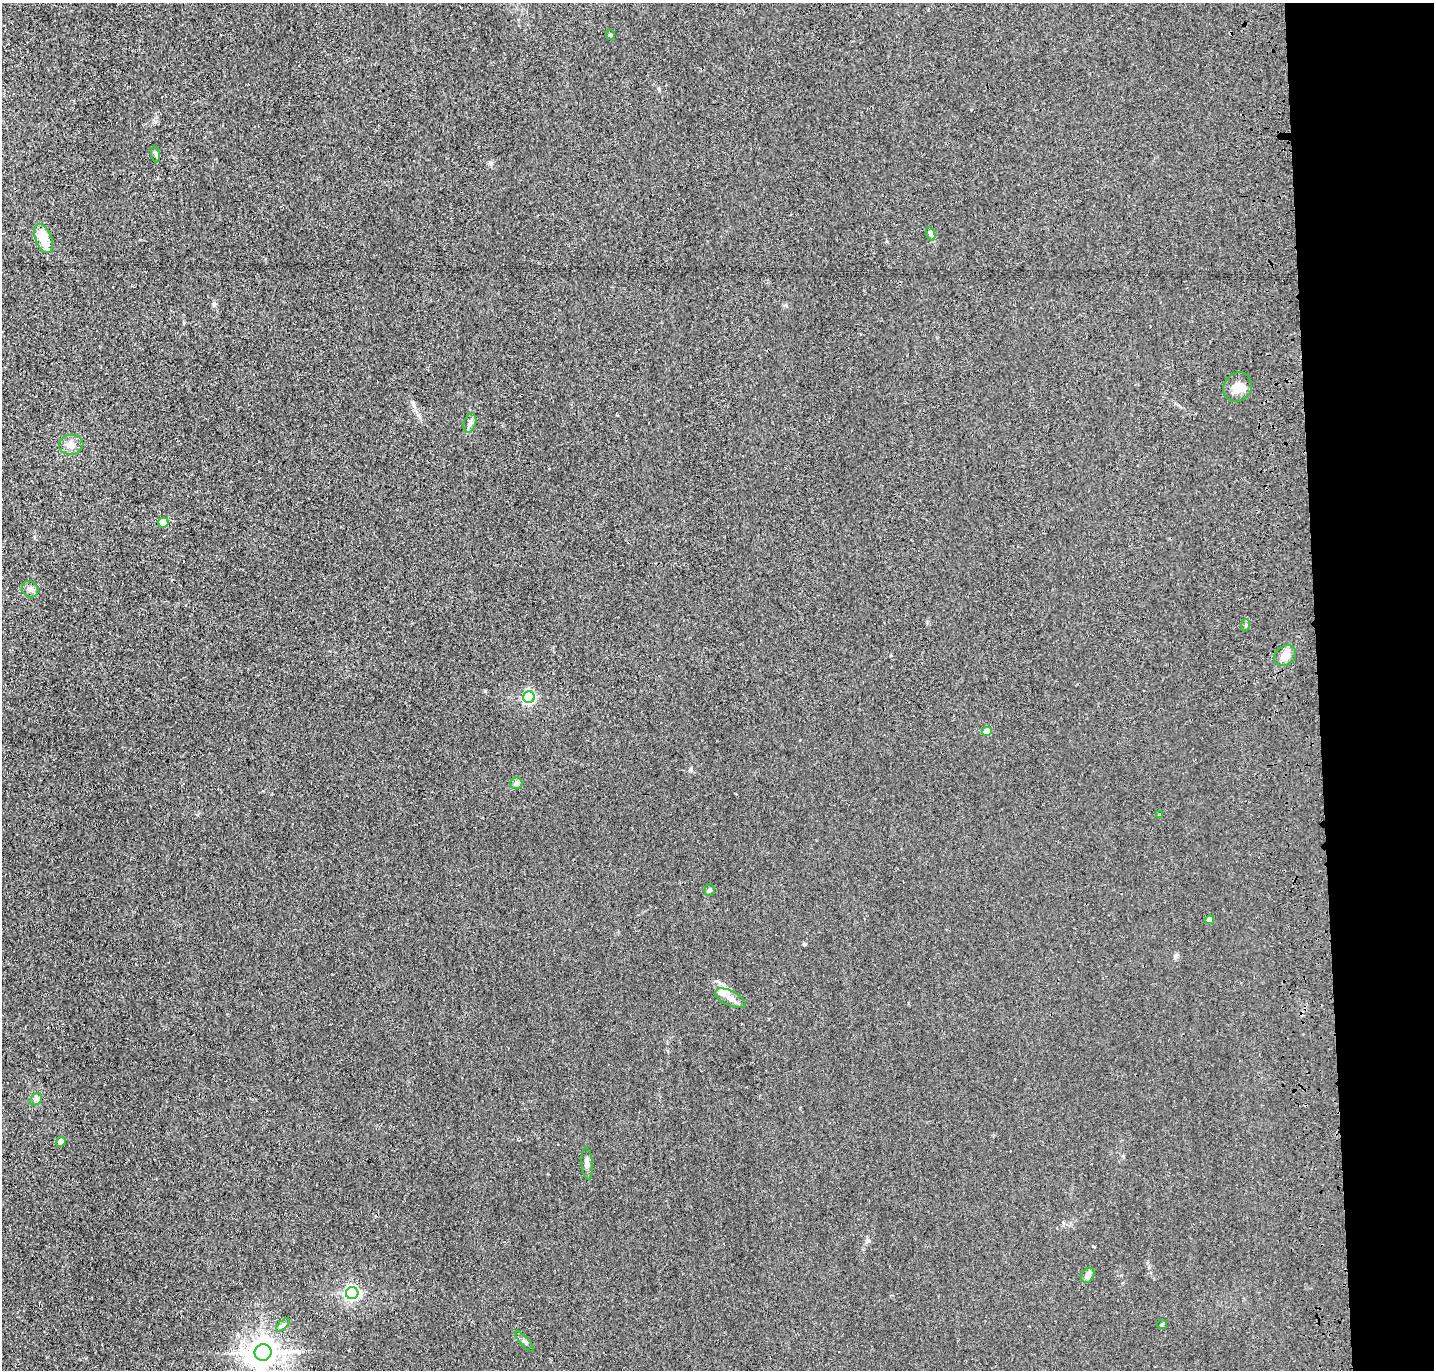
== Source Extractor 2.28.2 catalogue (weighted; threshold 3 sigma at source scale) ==
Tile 6 of 3 x 3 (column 3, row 2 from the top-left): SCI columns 2981-4412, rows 1487-2854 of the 4528 x 4340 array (HDU 1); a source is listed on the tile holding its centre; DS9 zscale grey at full resolution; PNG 1436 x 1372 px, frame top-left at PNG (2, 3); each listed source drawn as its Kron ellipse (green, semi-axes under 4 px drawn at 4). Shown black and unused: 8% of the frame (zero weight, under 3 of 4 exposures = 6% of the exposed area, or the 3 px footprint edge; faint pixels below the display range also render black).
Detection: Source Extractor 2.28.2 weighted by HDU 2 'WHT'; one run over the whole footprint, this tile lists its part. Background 0.0236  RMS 0.0056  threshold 0.0254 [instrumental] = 3 sigma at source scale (4.5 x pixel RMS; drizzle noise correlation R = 1.50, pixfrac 1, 0.05/0.05 arcsec/px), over >= 5 px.
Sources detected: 29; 1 cosmic-ray / hot-pixel residue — neither listed nor drawn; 1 inside a brighter listed object's ellipse — not listed separately; the other 27 listed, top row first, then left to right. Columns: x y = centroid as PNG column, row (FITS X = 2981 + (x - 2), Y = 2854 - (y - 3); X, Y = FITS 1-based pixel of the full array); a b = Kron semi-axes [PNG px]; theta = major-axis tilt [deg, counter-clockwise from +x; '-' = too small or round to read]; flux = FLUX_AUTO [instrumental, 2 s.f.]
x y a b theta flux
610 35 4 4 - 0.94
156 154 8 4 -82 0.97
931 234 7 4 -72 1
43 238 15 8 -68 12
1238 387 15 14 - 6.1
470 423 10 6 75 1.9
71 445 12 10 4 4.2
163 523 5 5 - 13
30 589 9 7 -42 2.3
1246 625 6 4 72 0.74
1285 656 12 9 38 4.5
529 697 6 5 - 90
987 731 5 4 - 8.5
516 783 6 6 - 1.3
1160 815 4 3 - 0.79
709 890 6 5 - 1.3
1209 920 4 4 - 4.2
730 998 17 7 -25 4.6
36 1099 7 5 44 1.4
61 1142 5 4 - 3.8
587 1163 16 5 -87 2.8
1088 1275 8 6 62 2.8
352 1293 6 6 - 150
283 1325 9 3 45 1
1162 1325 5 4 - 0.59
524 1341 13 2 -49 1
263 1352 8 8 - 780
Isophote crosses this tile's border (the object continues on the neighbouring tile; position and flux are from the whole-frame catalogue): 1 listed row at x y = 263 1352
Unlisted compact peaks at least as high as the median listed source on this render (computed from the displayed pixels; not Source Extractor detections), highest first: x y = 804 944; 691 769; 214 304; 659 89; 867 1241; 491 163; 413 404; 485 691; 1175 956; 418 415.